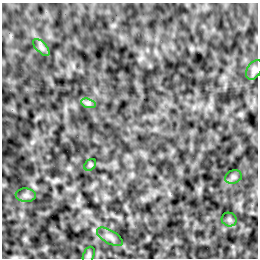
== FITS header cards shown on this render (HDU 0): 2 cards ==
NAXIS1  =                  256 /Number of positions along axis 1
NAXIS2  =                  256 /Number of positions along axis 2

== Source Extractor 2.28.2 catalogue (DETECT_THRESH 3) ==
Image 256 x 256 px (HDU 0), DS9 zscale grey, 1 PNG px = 1 image px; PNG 260 x 260 px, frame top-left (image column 1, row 256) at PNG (2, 3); each listed source drawn as its Kron ellipse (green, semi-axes under 4 px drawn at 4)
Background -1.30e-04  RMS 0.0021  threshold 0.00635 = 3 sigma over >= 5 px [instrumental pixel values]
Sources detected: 9; all 9 listed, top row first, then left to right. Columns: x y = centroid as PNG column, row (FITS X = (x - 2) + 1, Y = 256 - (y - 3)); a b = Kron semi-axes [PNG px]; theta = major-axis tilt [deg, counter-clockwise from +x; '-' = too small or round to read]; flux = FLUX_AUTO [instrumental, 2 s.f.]
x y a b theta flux
41 47 10 5 -45 0.45
254 70 11 7 58 0.48
88 103 7 4 -18 0.33
90 165 6 5 - 0.23
233 177 9 6 20 0.44
26 195 10 7 -2 0.5
229 220 7 6 - 0.35
110 237 14 6 -30 0.69
89 255 9 5 69 0.28